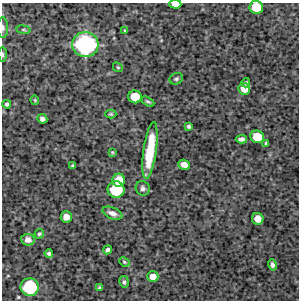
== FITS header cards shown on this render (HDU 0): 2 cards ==
NAXIS1  =                  297 /Length X axis
NAXIS2  =                  298 /Length Y axis

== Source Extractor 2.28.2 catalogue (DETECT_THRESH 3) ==
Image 297 x 298 px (HDU 0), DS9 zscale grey, 1 PNG px = 1 image px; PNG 301 x 302 px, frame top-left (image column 1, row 298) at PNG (2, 3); each listed source drawn as its Kron ellipse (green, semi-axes under 4 px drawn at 4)
Background 4490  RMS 180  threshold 547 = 3 sigma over >= 5 px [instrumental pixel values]
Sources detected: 41; all 41 listed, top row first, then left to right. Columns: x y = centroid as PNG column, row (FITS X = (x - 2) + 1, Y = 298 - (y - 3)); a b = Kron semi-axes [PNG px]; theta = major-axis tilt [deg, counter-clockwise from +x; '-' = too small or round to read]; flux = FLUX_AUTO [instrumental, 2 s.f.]
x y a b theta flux
175 4 6 4 -2 1.1e+05
256 7 7 6 - 2.9e+05
3 27 10 5 -89 3.1e+04
23 30 7 3 -8 1.7e+04
125 31 4 3 - 1.2e+04
85 45 13 12 - 1.8e+06
2 54 7 3 -90 2.2e+04
118 67 5 4 - 1.5e+04
176 79 7 5 24 2.6e+04
246 83 4 4 - 1.9e+04
244 89 6 5 - 1.5e+05
135 97 7 6 - 2.7e+05
35 100 5 4 - 1.3e+04
148 102 7 4 -30 2.3e+04
7 104 4 4 - 2.7e+04
111 114 5 4 - 1.7e+04
42 119 5 4 - 4.5e+04
189 126 4 3 - 2.4e+04
257 137 7 6 - 2.7e+05
241 139 6 4 4 4.1e+04
266 143 4 4 - 1.5e+04
150 150 28 6 82 4.8e+05
112 152 4 4 - 1.2e+04
184 165 6 5 - 9.3e+04
73 166 3 3 - 1.9e+04
119 180 6 6 - 2.2e+05
143 188 7 7 - 3.7e+04
116 190 8 8 - 6.2e+05
112 213 10 5 -22 6.3e+04
66 217 5 5 - 1.1e+05
258 219 6 5 - 1.4e+05
39 234 5 4 - 2.2e+04
28 240 6 6 - 6.3e+04
107 250 5 4 - 3.3e+04
49 253 4 3 - 2.5e+04
124 262 5 4 - 1.6e+04
272 265 5 4 - 3.7e+04
153 277 6 5 - 1.2e+05
124 282 6 5 - 2.4e+04
30 287 9 9 - 8.4e+05
100 288 4 4 - 2.2e+04
At the frame edge (FLAGS 8, measured only in part): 4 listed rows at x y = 175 4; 256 7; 3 27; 2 54